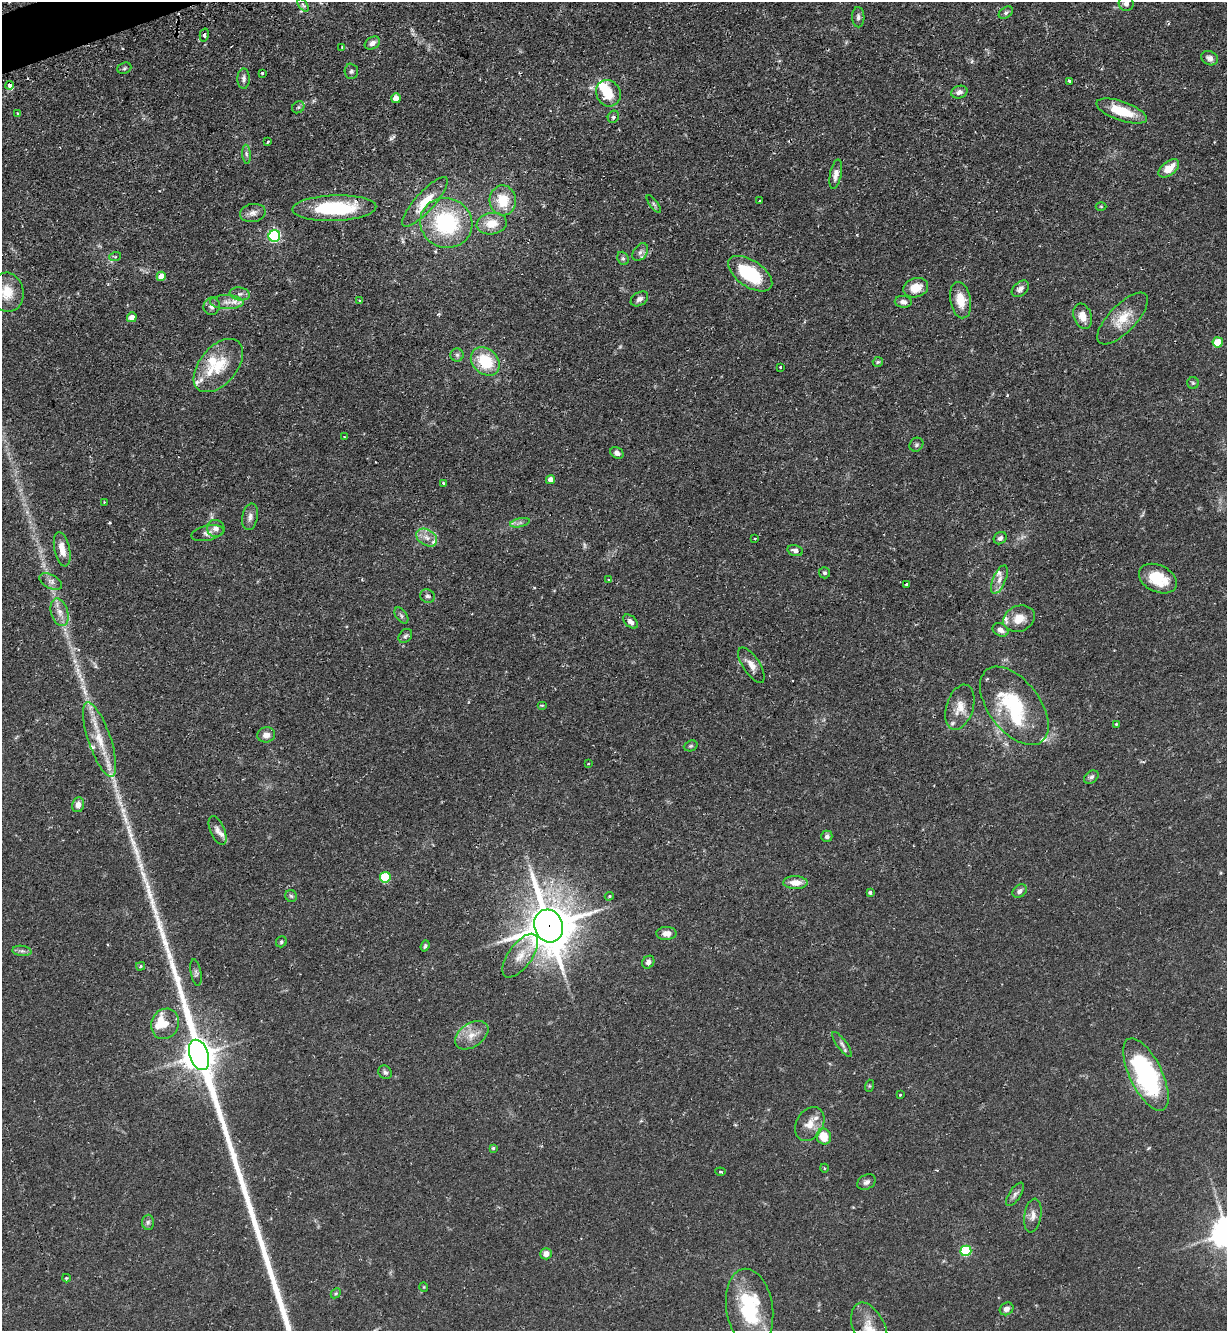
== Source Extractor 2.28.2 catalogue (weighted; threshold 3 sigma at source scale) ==
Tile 11 of 4 x 4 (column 3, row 3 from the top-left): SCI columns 2620-3844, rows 1366-2694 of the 5366 x 5390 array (HDU 1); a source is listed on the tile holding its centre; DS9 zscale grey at full resolution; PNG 1229 x 1333 px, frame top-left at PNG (2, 2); each listed source drawn as its Kron ellipse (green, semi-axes under 4 px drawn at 4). Shown black and unused: <1% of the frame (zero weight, under 2 of 3 exposures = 4% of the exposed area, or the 3 px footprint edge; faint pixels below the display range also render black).
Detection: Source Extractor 2.28.2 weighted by HDU 2 'WHT'; one run over the whole footprint, this tile lists its part. Background 0.0647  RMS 0.0051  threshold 0.023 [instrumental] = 3 sigma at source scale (4.5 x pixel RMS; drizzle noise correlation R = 1.50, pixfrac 1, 0.05/0.05 arcsec/px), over >= 5 px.
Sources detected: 158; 1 too faint to see at this stretch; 1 inside a brighter object's white glare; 1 cosmic-ray / hot-pixel residue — neither listed nor drawn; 14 inside a brighter listed object's ellipse — not listed separately; the other 141 listed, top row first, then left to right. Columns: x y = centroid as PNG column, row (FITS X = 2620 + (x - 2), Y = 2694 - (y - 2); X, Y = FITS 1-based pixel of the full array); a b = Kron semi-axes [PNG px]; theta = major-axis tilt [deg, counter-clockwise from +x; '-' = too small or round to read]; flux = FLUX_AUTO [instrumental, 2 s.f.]
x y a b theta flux
1126 3 7 7 - 1.9
303 5 7 3 -53 0.91
1006 12 8 5 34 1.2
858 17 10 6 -87 1.5
204 35 6 4 76 1.2
372 43 8 6 29 2.5
342 47 3 2 - 0.45
1210 58 9 6 -27 2.3
124 68 7 5 22 0.97
351 71 7 6 - 1.3
262 73 3 3 - 1.1
244 79 10 6 89 1.7
1069 81 3 3 - 0.87
9 85 4 4 - 3.3
959 92 8 6 15 2.3
608 93 13 12 - 12
396 98 5 4 - 7
298 107 6 5 - 0.93
1122 111 26 9 -19 14
17 114 4 3 - 1.5
613 117 6 5 - 1.2
268 142 3 3 - 0.5
246 154 9 4 -85 1.2
1169 168 12 7 38 7.3
836 174 15 5 79 3.3
503 200 15 13 -86 13
759 201 3 2 - 0.61
425 202 32 9 48 9.7
654 204 10 4 -54 0.96
1101 206 5 3 - 0.41
334 208 42 13 2 39
253 213 13 9 11 2.9
446 223 26 24 -22 45
492 224 15 10 9 8.2
274 236 6 5 - 68
640 252 10 6 53 1.7
115 257 6 4 18 0.59
623 258 7 5 -68 1
750 274 25 13 -34 28
161 276 5 4 - 7.4
916 288 13 9 18 6.6
1020 289 10 6 43 2.3
7 292 20 16 -78 9.2
240 294 10 6 -7 1.9
639 299 9 6 34 2
961 300 18 10 -80 8.4
360 301 3 3 - 1.2
227 302 17 7 -1 4.2
903 302 8 6 -5 1.9
212 306 9 8 - 2.3
1083 316 13 9 -71 5.4
132 317 5 4 - 4.2
1123 318 33 13 46 11
1218 342 5 5 - 13
457 355 6 6 - 1.2
485 361 16 12 -42 20
878 362 5 5 - 0.8
218 366 31 18 50 17
780 367 3 3 - 0.64
1193 383 6 6 - 0.83
344 437 3 3 - 0.43
916 445 7 6 - 1.1
617 453 7 5 -33 1.9
550 479 5 4 - 3.2
443 483 3 3 - 1.7
104 502 3 2 - 0.39
250 517 13 7 78 2.6
520 523 10 4 13 1.4
216 528 9 8 - 2.7
207 533 16 7 13 2.6
427 538 11 8 -33 3.6
1000 538 7 5 39 1.6
754 539 3 3 - 1.2
62 549 18 7 -78 5.6
795 550 8 5 -15 2.2
825 573 5 5 - 0.92
999 579 15 6 67 3.4
1158 579 20 13 -25 16
609 580 4 3 - 0.56
51 582 12 6 -28 2.3
907 584 3 3 - 1.6
427 596 7 6 - 1.5
60 612 14 8 -74 4.2
401 616 9 5 -54 1.1
1019 619 16 13 20 6.9
630 622 8 5 -43 2.2
1000 630 8 6 -32 2.6
405 636 8 6 48 1.1
751 665 20 8 -57 4
542 705 5 3 - 0.44
1014 706 45 25 -53 39
960 707 23 13 73 7.2
1116 724 3 2 - 0.49
266 735 9 7 16 3.2
99 739 39 11 -71 14
691 746 7 5 20 0.84
588 764 3 2 - 0.37
1091 777 8 5 34 1.3
78 805 7 6 - 2.7
217 830 15 7 -67 2.7
827 836 6 5 - 1.5
385 877 5 5 - 25
795 882 12 6 -2 5.1
1020 891 8 6 37 1.9
870 892 4 3 - 0.9
291 896 6 5 - 0.92
609 896 5 4 - 0.52
549 926 16 14 -73 2200
666 933 10 6 1 3.8
281 942 6 5 - 0.87
425 946 6 3 70 0.85
22 951 10 5 -6 1.5
520 956 25 11 54 8.3
648 962 7 5 51 2.3
141 966 4 3 - 0.87
196 973 13 5 -79 1.4
165 1024 15 13 62 7
472 1035 18 11 34 6.4
842 1044 15 5 -55 1.8
199 1055 16 9 -72 810
385 1072 7 6 - 1.3
1146 1074 39 16 -64 74
869 1086 6 4 72 0.6
900 1095 3 3 - 0.86
810 1124 18 13 59 6.5
824 1137 8 7 - 9.4
493 1148 3 3 - 0.73
824 1168 4 3 - 0.43
720 1172 5 2 - 0.59
866 1182 10 7 29 2.1
1015 1194 13 5 56 1.9
1033 1215 17 8 81 3.5
148 1222 7 6 - 1.2
966 1251 5 5 - 32
546 1254 6 5 - 3.3
67 1278 4 4 - 0.65
424 1287 5 3 - 0.37
336 1293 5 4 - 0.71
750 1308 40 23 -81 37
1007 1309 7 6 - 2.2
870 1330 29 16 -67 11
Overlapping masked pixels (flux is a lower limit): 3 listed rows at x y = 9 85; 334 208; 549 926
Isophote crosses this tile's border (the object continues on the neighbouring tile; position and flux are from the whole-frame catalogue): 4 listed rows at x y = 1126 3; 7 292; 750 1308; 870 1330
Unlisted compact peaks at least as high as the median listed source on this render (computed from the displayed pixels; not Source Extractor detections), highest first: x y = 165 943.